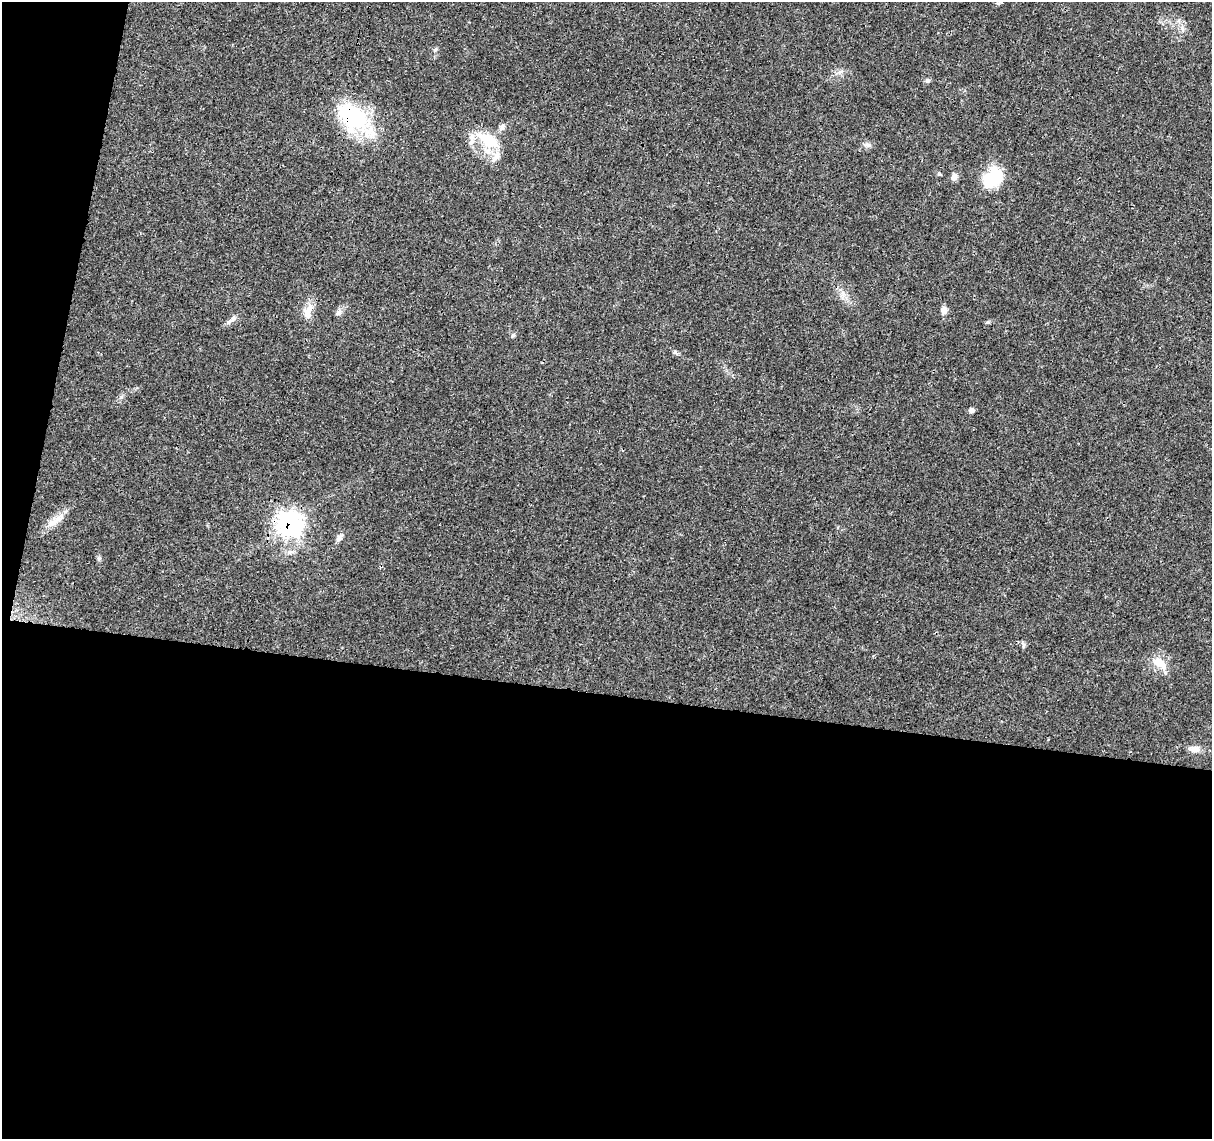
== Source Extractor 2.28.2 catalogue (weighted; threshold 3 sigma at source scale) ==
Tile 13 of 4 x 4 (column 1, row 4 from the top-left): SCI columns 6-1215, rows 226-1362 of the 4856 x 5063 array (HDU 1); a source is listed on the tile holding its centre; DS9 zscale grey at full resolution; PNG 1214 x 1141 px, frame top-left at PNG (2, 2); no overlay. Shown black and unused: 42% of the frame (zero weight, under 3 of 4 exposures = <1% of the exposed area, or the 3 px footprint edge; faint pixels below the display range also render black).
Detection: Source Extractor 2.28.2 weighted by HDU 2 'WHT'; one run over the whole footprint, this tile lists its part. Background 0.0252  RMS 0.0024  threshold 0.011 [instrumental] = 3 sigma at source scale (4.5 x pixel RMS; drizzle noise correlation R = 1.50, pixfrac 1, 0.0396/0.0396 arcsec/px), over >= 5 px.
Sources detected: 24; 1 inside a brighter object's white glare — not listed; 2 inside a brighter listed object's ellipse — not listed separately; the other 21 listed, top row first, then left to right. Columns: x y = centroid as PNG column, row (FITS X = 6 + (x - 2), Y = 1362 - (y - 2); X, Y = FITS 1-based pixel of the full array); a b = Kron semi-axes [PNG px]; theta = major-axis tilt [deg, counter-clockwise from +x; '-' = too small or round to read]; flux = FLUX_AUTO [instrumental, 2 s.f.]
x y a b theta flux
1183 30 9 4 -71 0.57
927 80 6 6 - 0.55
352 116 42 28 -42 21
502 127 9 7 66 0.81
489 141 27 17 -33 8.2
868 145 9 6 -18 0.75
994 176 25 20 39 8
954 177 9 7 60 1.1
944 310 9 7 -90 1.2
308 311 20 10 71 2.9
339 313 10 6 46 0.81
233 319 7 6 - 0.76
988 322 6 4 11 0.35
675 352 6 5 - 0.44
972 410 5 5 - 0.82
53 523 22 7 31 2.5
289 524 11 11 - 100
339 538 11 6 55 0.94
1023 646 8 3 71 0.42
1159 663 20 12 -29 3.5
1195 749 12 8 3 1.8
Overlapping masked pixels (flux is a lower limit): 2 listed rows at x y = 352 116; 289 524
Unlisted compact peaks at least as high as the median listed source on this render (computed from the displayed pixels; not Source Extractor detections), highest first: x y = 99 558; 513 335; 121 397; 435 50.